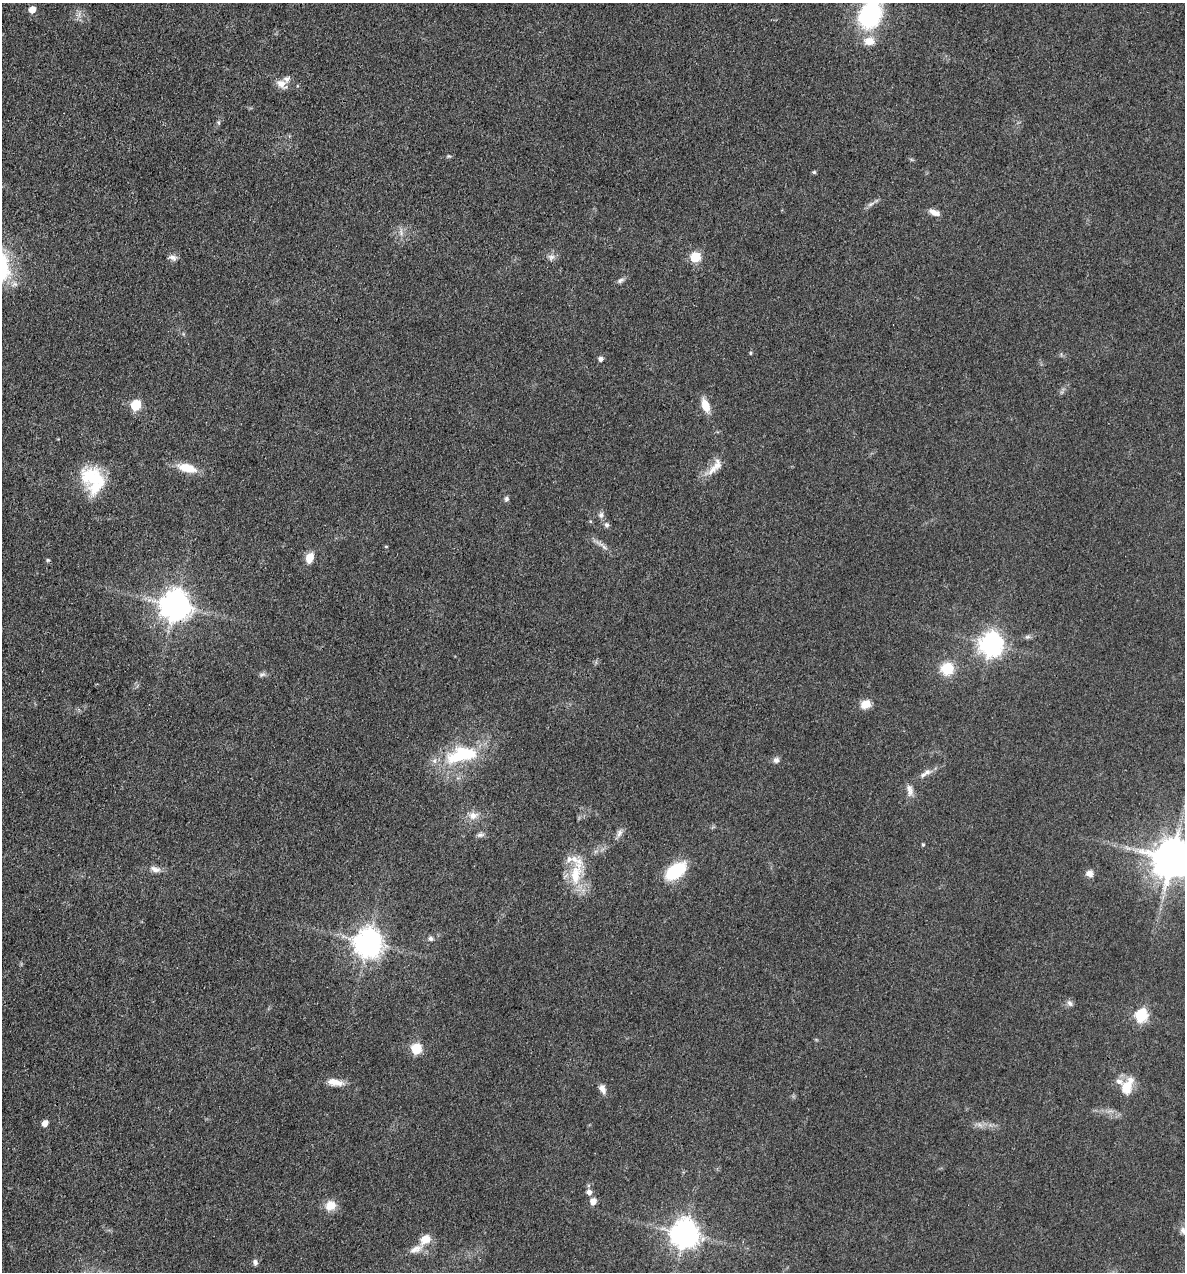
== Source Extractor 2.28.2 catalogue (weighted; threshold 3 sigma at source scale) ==
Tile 11 of 4 x 4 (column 3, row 3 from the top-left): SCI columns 2611-3793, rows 1272-2541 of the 5098 x 5081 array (HDU 1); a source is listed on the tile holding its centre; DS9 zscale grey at full resolution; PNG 1187 x 1274 px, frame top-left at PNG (2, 3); no overlay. Shown black and unused: <1% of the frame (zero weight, under 3 of 4 exposures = <1% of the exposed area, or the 3 px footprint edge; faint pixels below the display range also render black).
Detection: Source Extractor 2.28.2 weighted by HDU 2 'WHT'; one run over the whole footprint, this tile lists its part. Background 0.078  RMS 0.0068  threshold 0.0305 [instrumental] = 3 sigma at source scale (4.5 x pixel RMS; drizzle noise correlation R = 1.50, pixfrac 1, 0.05/0.05 arcsec/px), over >= 5 px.
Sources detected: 71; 1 too faint to see at this stretch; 1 cosmic-ray / hot-pixel residue — not listed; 6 inside a brighter listed object's ellipse — not listed separately; the other 63 listed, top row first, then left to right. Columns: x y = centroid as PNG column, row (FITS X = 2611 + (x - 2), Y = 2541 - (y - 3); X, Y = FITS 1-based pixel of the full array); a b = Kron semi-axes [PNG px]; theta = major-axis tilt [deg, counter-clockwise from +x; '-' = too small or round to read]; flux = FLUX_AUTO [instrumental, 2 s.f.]
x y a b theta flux
32 10 6 5 - 7.1
870 15 24 19 65 81
869 41 16 12 7 8.6
281 84 15 10 -39 5.8
218 122 5 5 - 1
449 156 6 4 0 0.9
814 172 4 4 - 1.1
871 204 11 5 25 2.4
935 213 14 7 -19 4.5
401 233 7 5 -50 1.9
551 257 10 7 1 3
695 257 6 6 - 40
173 258 11 7 -13 2.8
620 280 10 5 34 2.2
750 353 4 4 - 0.86
600 359 5 5 - 2.5
136 405 6 6 - 41
705 406 15 8 -69 10
715 467 30 10 53 9.3
187 468 24 10 -14 13
95 478 33 22 -24 35
506 499 8 5 64 1.6
601 515 8 6 85 2.3
607 525 6 6 - 1.8
386 546 5 3 - 0.54
603 546 21 5 -41 3.8
310 558 12 8 74 7.7
175 606 10 9 - 1100
1027 637 8 5 6 1.7
991 644 8 8 - 570
947 669 13 13 - 18
262 674 10 5 18 1.8
866 704 12 9 25 7.8
461 755 49 21 14 45
776 760 8 7 - 2.6
927 772 10 7 20 3.1
910 790 18 8 -78 4.6
473 816 14 10 15 5.9
619 833 11 7 59 3.1
480 835 10 6 10 2.1
923 845 5 4 - 0.83
1128 848 11 4 -33 2.3
1172 859 11 11 - 2400
155 869 15 7 -16 4.1
675 871 21 12 36 38
1089 873 9 8 - 4.1
575 875 33 15 81 24
431 939 7 6 - 1.8
368 943 9 9 - 920
1070 1003 8 7 - 2.4
1141 1015 6 6 - 85
416 1049 6 6 - 49
335 1082 21 8 -10 7.8
1127 1086 23 12 64 15
602 1089 11 6 -67 4.3
45 1123 6 5 - 5.7
589 1192 8 7 - 2.8
593 1201 8 6 70 4.8
330 1205 15 13 29 8.1
1184 1231 12 9 -48 4.2
685 1234 9 9 - 900
425 1239 15 11 35 8.2
255 1262 8 6 -76 2.1
Overlapping masked pixels (flux is a lower limit): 1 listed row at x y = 175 606
Isophote crosses this tile's border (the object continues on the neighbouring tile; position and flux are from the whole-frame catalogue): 3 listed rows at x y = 870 15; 1172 859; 1184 1231